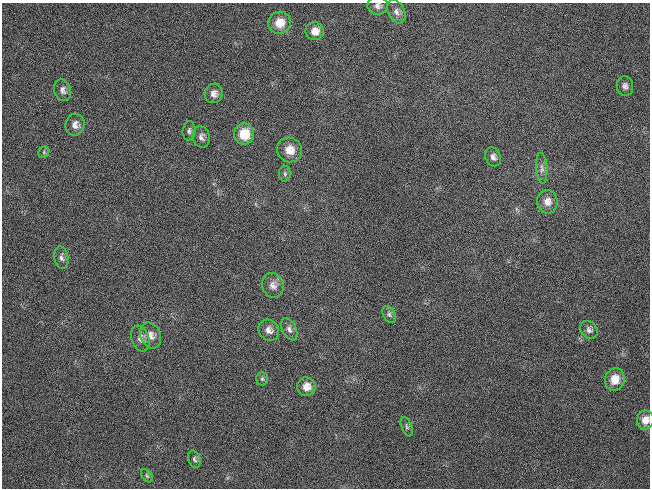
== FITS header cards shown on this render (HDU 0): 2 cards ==
NAXIS1  =                  648 / length of data axis 1
NAXIS2  =                  486 / length of data axis 2

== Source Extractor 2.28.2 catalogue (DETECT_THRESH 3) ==
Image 648 x 486 px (HDU 0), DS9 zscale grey, 1 PNG px = 1 image px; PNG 652 x 490 px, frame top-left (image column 1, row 486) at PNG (2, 3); each listed source drawn as its Kron ellipse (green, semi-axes under 4 px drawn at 4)
Background 132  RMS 27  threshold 80.4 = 3 sigma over >= 5 px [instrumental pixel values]
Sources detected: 32; all 32 listed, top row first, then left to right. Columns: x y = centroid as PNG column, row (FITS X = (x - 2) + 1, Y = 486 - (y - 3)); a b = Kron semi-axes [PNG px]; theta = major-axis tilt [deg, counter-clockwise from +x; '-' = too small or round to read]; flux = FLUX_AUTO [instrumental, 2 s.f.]
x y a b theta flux
378 6 10 9 - 7900
396 12 12 8 -63 9300
279 23 11 11 - 25000
315 31 9 9 - 15000
625 86 10 8 -82 7100
62 90 11 8 -72 8700
214 93 10 9 - 11000
75 125 11 9 84 11000
189 131 10 6 85 5600
244 134 10 10 - 44000
201 137 10 8 -78 8500
290 150 12 12 - 23000
44 152 6 5 - 2900
493 157 10 7 -68 7800
542 168 15 5 -86 8200
285 174 8 6 89 4400
547 202 12 10 -82 15000
61 258 11 7 -78 7500
273 285 12 10 -67 12000
389 314 9 6 -59 5300
289 329 12 7 -63 7900
269 330 11 10 - 12000
589 330 9 8 - 7000
151 335 13 10 -67 15000
140 339 13 8 -71 11000
262 379 6 5 - 3400
615 379 11 10 - 27000
306 387 9 9 - 17000
645 420 10 8 72 17000
407 427 10 5 -69 4200
194 459 9 6 -70 4700
147 476 7 5 -53 3300
At the frame edge (FLAGS 8, measured only in part): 2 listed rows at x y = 378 6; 645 420